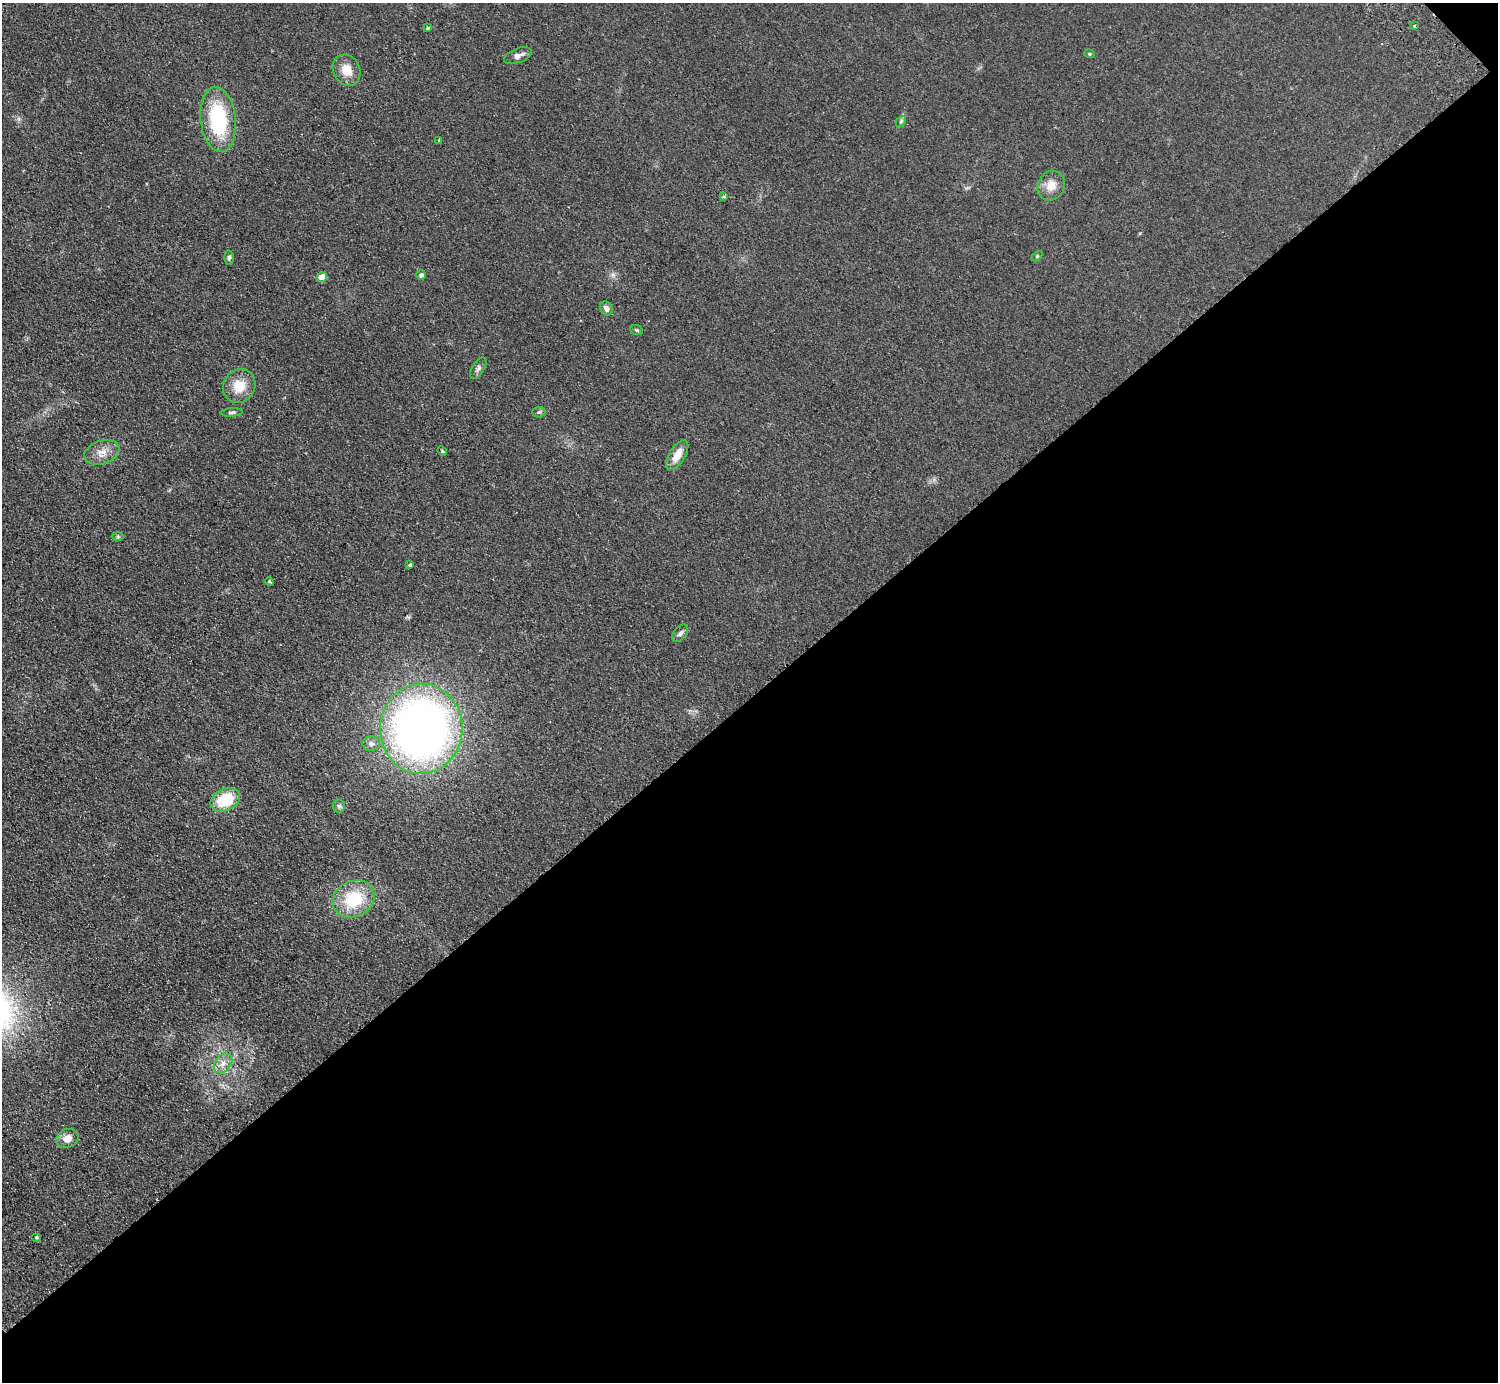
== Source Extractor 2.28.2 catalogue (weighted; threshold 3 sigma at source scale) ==
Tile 12 of 4 x 4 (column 4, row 3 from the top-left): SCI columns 4533-6028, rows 1582-2961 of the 6072 x 6064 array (HDU 1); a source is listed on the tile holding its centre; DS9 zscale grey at full resolution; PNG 1500 x 1384 px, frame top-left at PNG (2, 3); each listed source drawn as its Kron ellipse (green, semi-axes under 4 px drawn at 4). Shown black and unused: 50% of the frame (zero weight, under 2 of 3 exposures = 3% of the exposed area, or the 3 px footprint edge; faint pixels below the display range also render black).
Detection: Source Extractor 2.28.2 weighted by HDU 2 'WHT'; one run over the whole footprint, this tile lists its part. Background 0.115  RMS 0.011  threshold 0.0477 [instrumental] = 3 sigma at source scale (4.5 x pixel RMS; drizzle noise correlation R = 1.50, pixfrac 1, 0.05/0.05 arcsec/px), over >= 5 px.
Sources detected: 35; all 35 listed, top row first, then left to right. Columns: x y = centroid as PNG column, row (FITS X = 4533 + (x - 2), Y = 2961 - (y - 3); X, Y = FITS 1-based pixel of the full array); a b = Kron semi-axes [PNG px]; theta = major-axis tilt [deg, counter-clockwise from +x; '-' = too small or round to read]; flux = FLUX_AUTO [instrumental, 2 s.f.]
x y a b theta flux
1415 25 3 3 - 1.4
428 28 3 3 - 2.7
1089 54 5 4 - 1.3
518 56 14 7 21 5.8
347 70 16 13 -62 16
218 119 33 17 -84 83
901 121 6 4 47 1.7
439 140 3 3 - 1.4
1051 186 15 13 60 13
724 196 3 3 - 3.1
1037 256 6 4 46 1.1
229 258 7 5 88 2.1
421 275 5 4 - 3.5
322 277 5 5 - 18
606 308 7 6 - 5
637 330 6 5 - 1.5
478 368 12 6 57 3.5
239 386 17 15 57 21
232 412 11 4 4 2
539 412 6 5 - 1.8
442 451 5 4 - 1.1
102 452 18 11 20 11
677 455 17 8 59 13
118 537 6 4 -1 1.2
410 565 4 3 - 1.7
269 581 4 3 - 1.3
680 633 10 6 51 3.5
421 729 45 41 88 680
371 744 9 7 -1 4
225 800 15 11 26 40
339 806 6 6 - 2.2
354 899 21 18 27 49
223 1063 11 8 49 7
67 1138 11 9 18 8.9
36 1237 5 4 - 1.2